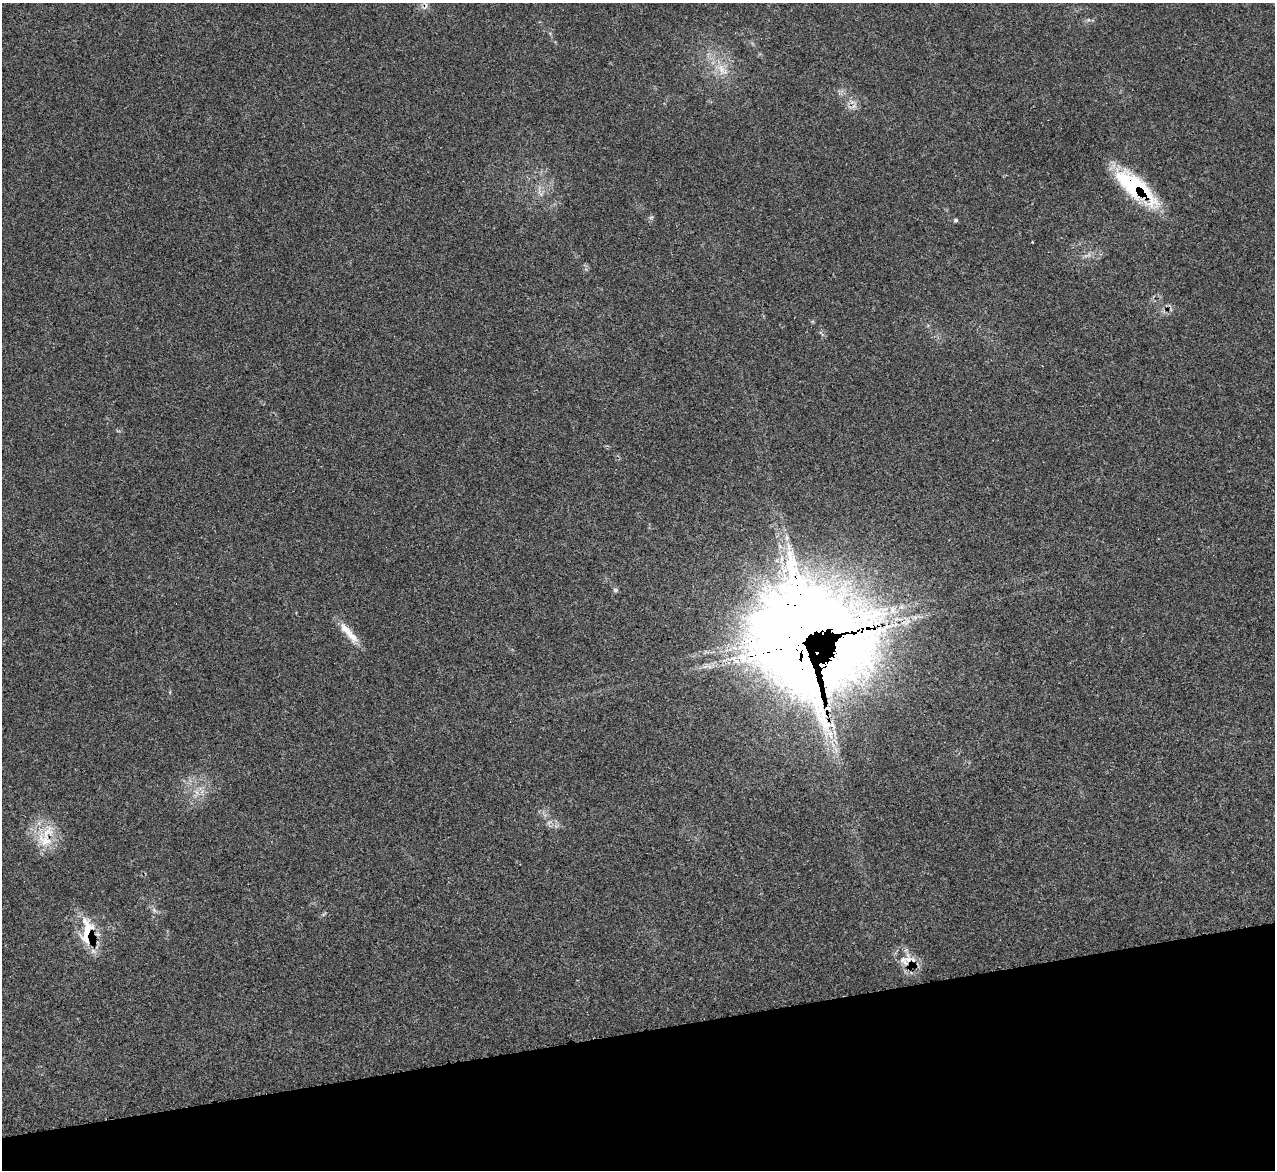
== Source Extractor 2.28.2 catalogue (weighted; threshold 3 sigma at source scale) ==
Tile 14 of 4 x 4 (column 2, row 4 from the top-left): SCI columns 1289-2561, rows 268-1435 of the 5114 x 5093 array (HDU 1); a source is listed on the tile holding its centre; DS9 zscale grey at full resolution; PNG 1277 x 1172 px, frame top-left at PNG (2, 3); no overlay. Shown black and unused: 12% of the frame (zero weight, under 3 of 5 exposures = <1% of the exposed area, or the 3 px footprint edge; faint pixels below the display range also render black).
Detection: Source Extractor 2.28.2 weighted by HDU 2 'WHT'; one run over the whole footprint, this tile lists its part. Background 0.0168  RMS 0.0029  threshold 0.0128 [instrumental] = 3 sigma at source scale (4.5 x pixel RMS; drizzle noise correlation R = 1.50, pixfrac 1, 0.05/0.05 arcsec/px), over >= 5 px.
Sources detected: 21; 1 too faint to see at this stretch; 2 cosmic-ray / hot-pixel residue — not listed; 3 inside a brighter listed object's ellipse — not listed separately; the other 15 listed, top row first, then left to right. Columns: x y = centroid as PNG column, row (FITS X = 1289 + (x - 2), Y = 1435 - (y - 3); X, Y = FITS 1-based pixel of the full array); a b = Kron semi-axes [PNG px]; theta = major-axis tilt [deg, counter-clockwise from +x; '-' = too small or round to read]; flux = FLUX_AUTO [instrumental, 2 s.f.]
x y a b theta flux
1088 20 6 4 17 0.52
722 70 23 12 -50 5.6
1135 186 50 17 -39 30
541 194 9 6 -39 1.1
651 217 6 4 19 0.46
956 220 7 5 13 0.49
615 590 7 5 -21 0.52
349 633 35 9 -48 4.7
801 636 73 54 79 1000
828 709 9 6 -1 1.7
196 793 15 7 82 2.2
47 832 32 22 22 9.5
154 910 7 5 -46 0.73
87 931 42 17 85 11
904 961 17 9 -59 3.3
Overlapping masked pixels (flux is a lower limit): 5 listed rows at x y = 1135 186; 801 636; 828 709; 87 931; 904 961